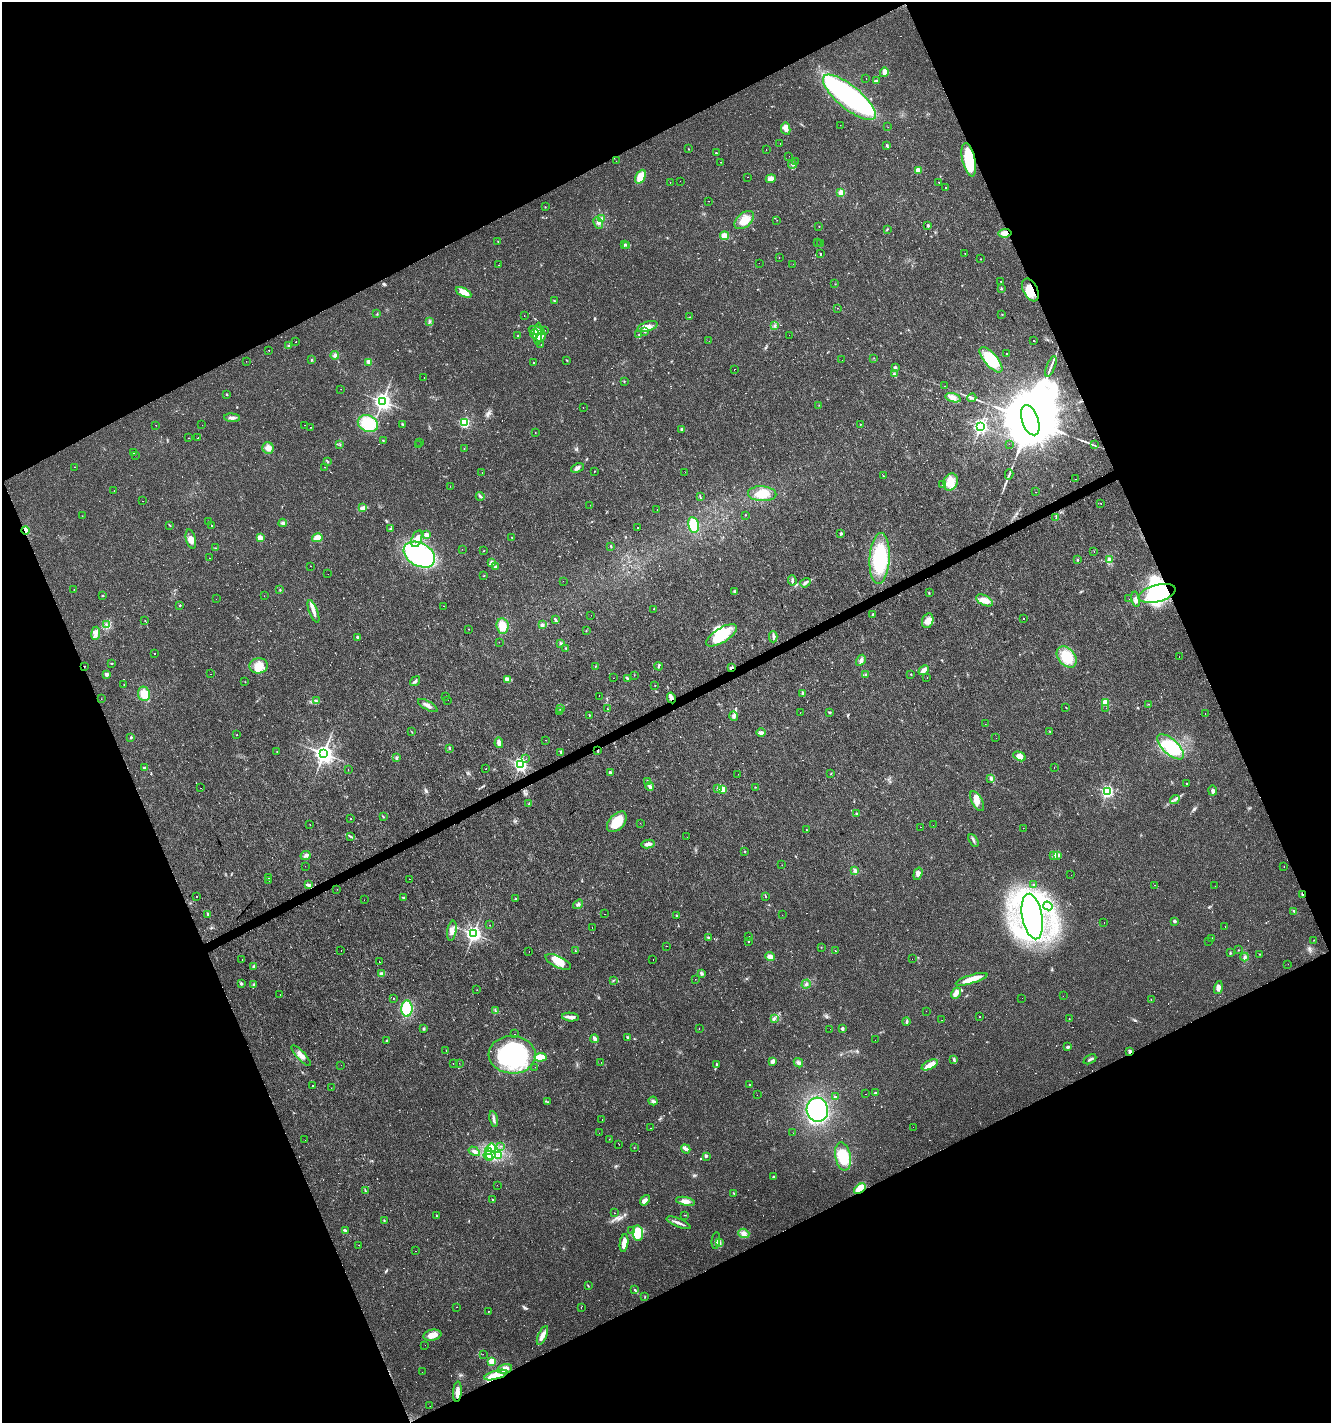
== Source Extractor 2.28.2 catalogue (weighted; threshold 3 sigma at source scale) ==
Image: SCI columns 147-5461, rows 1-5682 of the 5550 x 5682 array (HDU 1 of 3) = the unmasked area's bounding box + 8 px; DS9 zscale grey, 4 x 4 block average (1 PNG px = mean of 4 x 4 image px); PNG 1333 x 1425 px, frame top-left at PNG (2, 2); each listed source drawn as its Kron ellipse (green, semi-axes under 4 px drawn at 4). Shown black and unused: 45% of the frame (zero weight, under 3 of 4 exposures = <1% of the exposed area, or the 3 px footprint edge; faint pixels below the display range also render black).
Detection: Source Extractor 2.28.2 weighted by HDU 2 'WHT'. Background 0.0143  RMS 0.0028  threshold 0.0127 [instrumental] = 3 sigma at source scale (4.5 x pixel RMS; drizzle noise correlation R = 1.50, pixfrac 1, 0.0396/0.0396 arcsec/px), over >= 5 px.
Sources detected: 778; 1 too faint to see at this stretch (4 x 4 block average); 9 inside a brighter object's white glare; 202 cosmic-ray / hot-pixel residue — neither listed nor drawn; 7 coinciding with a brighter row at this scale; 32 inside a brighter listed object's ellipse — not listed separately; of the other 527, all 500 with FLUX_AUTO >= 0.307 (the completeness limit of this list) listed and drawn (27 fainter detections not listed), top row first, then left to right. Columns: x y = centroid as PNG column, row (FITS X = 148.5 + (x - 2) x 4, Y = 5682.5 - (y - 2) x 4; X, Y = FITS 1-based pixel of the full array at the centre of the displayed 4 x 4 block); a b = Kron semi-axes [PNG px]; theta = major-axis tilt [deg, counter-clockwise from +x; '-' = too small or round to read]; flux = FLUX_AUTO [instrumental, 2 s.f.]
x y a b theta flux
884 72 5 3 - 11
866 78 2 2 - 6.4
876 81 2 2 - 3.3
849 97 33 11 -40 370
840 125 2 2 - 1.2
888 127 2 2 - 0.54
786 129 6 4 -81 9.9
780 143 2 2 - 0.47
887 146 2 2 - 0.97
689 149 2 2 - 0.76
766 150 2 2 - 3.7
716 153 2 2 - 1.7
789 156 2 2 - 1.5
969 160 17 6 -77 84
616 161 2 2 - 0.33
721 162 2 2 - 22
795 162 2 2 - 0.87
792 164 4 2 - 1.8
918 170 3 3 - 9.9
641 177 7 4 64 27
747 177 2 2 - 2.2
771 179 5 4 - 9.3
680 181 2 2 - 0.65
938 182 2 2 - 1
670 183 2 2 - 1.9
945 188 2 2 - 1.4
841 193 2 2 - 57
708 201 2 2 - 1
545 207 2 2 - 1
601 219 4 3 - 4.2
744 220 11 7 41 19
777 220 2 2 - 0.32
598 223 6 4 -62 5.9
928 226 3 2 - 2.4
819 227 2 2 - 0.59
887 229 2 2 - 0.68
1005 233 7 3 6 10
725 236 4 4 - 9.5
498 241 2 2 - 0.79
817 243 2 2 - 1
820 244 2 2 - 0.64
624 245 3 2 - 1.7
627 245 3 2 - 1.1
965 253 2 2 - 0.95
821 254 2 2 - 44
779 258 2 2 - 0.48
981 259 2 2 - 1
759 263 2 2 - 0.7
793 264 2 2 - 0.53
498 265 2 2 - 2.1
1000 281 2 2 - 1.9
835 284 2 2 - 0.6
1001 289 2 2 - 1.1
1030 290 12 7 -64 34
463 292 8 4 -27 18
555 301 2 2 - 0.94
838 308 2 2 - 0.47
377 314 2 2 - 1
1002 314 2 2 - 1.2
524 315 2 2 - 0.31
690 317 2 2 - 1
430 321 2 2 - 1.1
647 326 10 5 18 13
774 326 3 2 - 1.4
537 330 8 3 -12 14
545 330 2 2 - 0.52
645 332 2 2 - 1.2
534 334 5 3 - 5.4
538 334 11 3 87 10
518 335 2 2 - 0.53
639 335 2 2 - 0.98
789 335 2 2 - 0.31
541 337 5 3 - 4.8
709 341 2 2 - 0.39
1034 341 2 2 - 53
296 342 2 2 - 3.4
541 345 2 2 - 1.2
288 346 3 2 - 1.6
269 350 2 2 - 2.1
1006 354 2 2 - 1.3
335 355 4 2 - 2.5
874 358 2 2 - 0.48
312 360 2 2 - 1.3
567 360 2 2 - 1.3
842 360 2 2 - 0.4
991 360 15 6 -49 58
246 361 2 2 - 0.36
368 363 4 2 - 2
534 363 2 2 - 82
1051 366 11 2 68 4.9
895 367 3 2 - 3.5
734 369 2 2 - 0.75
894 374 3 3 - 2
424 378 2 2 - 0.48
624 381 2 2 - 0.84
944 386 2 2 - 0.34
341 389 2 2 - 2.4
226 395 3 2 - 0.9
953 398 8 4 -15 8.7
972 398 4 3 - 3.6
382 401 3 3 - 820
819 405 2 2 - 0.45
583 408 2 2 - 1.6
232 418 8 3 -5 5.2
1030 420 16 8 -71 35000
368 423 10 8 -25 59
464 423 2 2 - 200
402 424 2 2 - 0.93
860 424 2 2 - 0.55
156 425 2 2 - 1.7
202 425 2 2 - 1.5
305 425 2 2 - 0.4
980 426 2 2 - 500
311 427 2 2 - 0.69
682 429 3 3 - 2.4
535 433 2 2 - 0.42
189 438 2 2 - 0.39
198 438 2 2 - 6.3
383 441 2 2 - 1.4
420 443 2 2 - 2.9
340 444 2 2 - 0.88
1009 444 2 2 - 0.75
419 445 2 2 - 2.2
1094 445 2 2 - 0.47
268 448 6 5 - 9.2
464 448 2 2 - 0.48
133 453 2 2 - 0.39
135 455 2 2 - 0.32
328 462 2 2 - 1.3
75 467 2 2 - 1.5
325 467 2 2 - 1
577 468 7 3 24 4.8
594 471 2 2 - 0.74
685 472 2 2 - 0.82
482 473 2 2 - 0.33
1009 474 5 2 - 2.2
883 476 2 2 - 1.7
1076 479 2 2 - 3.3
951 482 9 7 70 18
943 484 2 2 - 1
450 486 2 2 - 1.1
114 491 2 2 - 0.35
1035 492 2 2 - 0.89
762 494 14 7 -3 27
480 496 4 2 - 2.6
700 497 3 2 - 1.1
143 501 2 2 - 0.56
1101 503 2 2 - 0.48
590 505 2 2 - 1.7
363 508 3 2 - 1.9
657 510 2 2 - 2.1
745 515 2 2 - 0.52
82 516 2 2 - 0.85
1056 517 2 2 - 0.72
208 521 2 2 - 1.9
283 523 4 3 - 3.7
170 525 2 2 - 0.86
694 525 8 5 -78 52
212 526 2 2 - 1.3
638 527 2 2 - 1.2
391 528 4 2 - 1.6
26 530 4 2 - 25
841 534 2 2 - 8.4
426 535 2 2 - 28
511 537 2 2 - 0.53
260 538 2 2 - 40
317 538 5 3 - 20
191 539 10 5 -75 10
417 539 9 5 71 13
611 547 2 2 - 1.7
215 548 2 2 - 0.88
462 549 2 2 - 0.32
483 551 2 2 - 0.76
1094 551 2 2 - 0.33
419 555 17 11 -30 220
209 558 2 2 - 1.4
880 558 25 10 87 110
1077 560 2 2 - 1.8
1109 560 4 3 - 3.6
491 562 4 2 - 2.7
311 566 2 2 - 1.7
495 567 4 2 - 2.3
328 574 2 2 - 1.3
484 576 2 2 - 0.69
792 580 5 2 - 3.1
563 581 2 2 - 0.77
805 583 5 3 - 3.7
74 589 2 2 - 0.35
280 590 2 2 - 1
735 591 3 3 - 2
929 593 2 2 - 1
1157 593 19 8 15 87
102 595 2 2 - 1.1
264 596 2 2 - 0.39
216 599 2 2 - 1.8
1129 599 2 2 - 0.45
1136 599 7 2 -78 5.9
984 600 9 5 -27 17
180 605 2 2 - 0.93
444 606 2 2 - 1.5
654 609 2 2 - 5.2
313 611 12 3 -68 11
873 614 3 2 - 2
591 615 2 2 - 2.2
1024 618 2 2 - 7.6
556 620 3 2 - 2.3
145 621 2 2 - 2.2
928 621 7 5 69 10
106 624 2 2 - 0.78
542 625 3 2 - 4.7
502 626 8 6 -83 22
469 629 2 2 - 11
586 631 2 2 - 0.59
96 633 6 4 83 7.5
721 635 17 7 32 61
357 637 3 2 - 2.3
773 637 6 2 90 3.4
499 642 2 2 - 0.32
561 644 4 3 - 2.9
566 648 2 2 - 0.95
155 654 2 2 - 5.3
1067 657 12 8 -50 53
1179 657 2 2 - 0.72
861 660 6 2 58 3.7
111 663 2 2 - 0.66
84 666 2 2 - 2.7
259 666 9 7 7 19
595 666 2 2 - 0.71
659 666 4 2 - 2.6
732 668 4 2 - 6.6
924 670 6 3 44 12
107 674 4 3 - 4.6
211 674 2 2 - 0.37
865 674 2 2 - 0.83
911 674 2 2 - 0.85
634 675 2 2 - 0.49
927 677 2 2 - 2
613 678 2 2 - 0.59
627 678 3 2 - 1.9
508 679 4 3 - 11
415 681 5 2 - 3
245 682 2 2 - 0.49
124 684 2 2 - 0.35
655 685 2 2 - 0.39
144 694 7 6 - 19
803 694 3 3 - 3.8
446 696 2 2 - 1.8
599 696 2 2 - 5
671 698 5 3 - 8.3
101 699 2 2 - 0.4
316 700 2 2 - 0.82
448 700 2 2 - 1.1
1105 702 2 2 - 69
1149 704 2 2 - 0.47
428 705 11 3 -30 6.8
1066 707 3 2 - 0.72
1106 708 2 2 - 0.34
560 709 2 2 - 0.93
607 709 2 2 - 9.2
560 712 2 2 - 0.68
830 712 3 2 - 1.4
800 713 2 2 - 0.54
1205 714 2 2 - 3.6
589 715 2 2 - 1.1
733 716 5 4 - 4.5
985 724 2 2 - 0.81
411 731 2 2 - 0.55
1049 731 2 2 - 0.66
761 733 4 3 - 5.5
237 735 2 2 - 0.81
131 737 3 2 - 1.6
996 738 2 2 - 0.91
546 740 2 2 - 0.78
499 743 5 3 - 7.2
1171 747 17 7 -43 84
449 748 2 2 - 1.2
597 751 2 2 - 1.1
277 752 2 2 - 0.72
561 752 3 2 - 2.2
324 753 3 3 - 1100
1020 756 6 4 -27 11
396 758 3 2 - 2.8
526 759 2 2 - 0.71
520 764 2 2 - 450
145 768 3 2 - 2.9
1054 768 2 2 - 1.4
348 769 2 2 - 1.1
486 769 2 2 - 3.3
610 772 3 3 - 2.5
738 774 2 2 - 1.9
831 774 2 2 - 0.52
991 779 3 2 - 1.3
647 781 4 2 - 2
1186 784 2 2 - 0.88
650 786 4 3 - 4
755 787 2 2 - 0.81
200 788 2 2 - 0.37
718 789 3 2 - 1.8
723 790 2 2 - 37
1213 791 5 3 - 5.8
1107 792 2 2 - 300
1175 800 5 2 - 3.4
977 801 11 5 -62 11
529 804 2 2 - 0.69
857 813 2 2 - 1.1
383 817 2 2 - 1.2
351 819 2 2 - 0.56
617 822 12 7 46 38
640 823 2 2 - 0.35
310 825 2 2 - 0.96
933 825 2 2 - 0.39
920 827 2 2 - 0.69
1023 828 2 2 - 1.5
806 830 2 2 - 1.8
351 837 3 2 - 1.3
687 837 2 2 - 0.34
973 841 7 2 -58 3.1
648 844 6 3 10 8.5
744 851 2 2 - 0.56
1054 855 4 2 - 2.8
1057 855 3 2 - 1.3
306 856 5 3 - 3.7
782 865 2 2 - 0.32
305 866 2 2 - 0.35
1284 866 2 2 - 1.7
855 870 2 2 - 1.3
918 874 6 4 73 6.1
1071 875 2 2 - 4
269 878 2 2 - 79
410 879 2 2 - 1.2
269 881 2 2 - 1.8
1034 884 2 2 - 0.48
308 885 3 3 - 2.3
1154 885 2 2 - 1.7
1215 886 2 2 - 0.82
337 889 2 2 - 0.78
1302 894 4 2 - 1.5
196 896 2 2 - 0.99
765 896 3 2 - 1.1
403 897 2 2 - 4.7
515 899 4 2 - 1.2
364 900 2 2 - 0.39
578 904 5 3 - 3.7
1048 906 5 3 - 5.1
1294 911 3 2 - 2.6
208 914 4 2 - 3
605 914 2 2 - 13
782 915 2 2 - 11
677 916 2 2 - 7.7
1032 916 23 10 -79 380
1175 921 2 2 - 11
1104 923 2 2 - 0.99
490 925 2 2 - 0.82
592 927 2 2 - 1.1
1225 927 2 2 - 0.48
452 931 10 4 81 9.5
473 934 3 3 - 660
749 936 2 2 - 2.1
708 937 3 2 - 2.1
1212 938 3 2 - 0.64
1314 940 2 2 - 0.49
748 941 2 2 - 190
1209 941 2 2 - 0.75
666 946 2 2 - 1.3
821 947 2 2 - 0.64
341 950 2 2 - 0.74
1238 950 2 2 - 0.65
529 951 2 2 - 0.42
575 951 2 2 - 0.76
835 951 2 2 - 0.74
1230 953 3 2 - 1.3
1260 954 2 2 - 0.56
770 957 5 4 - 8.4
1245 957 4 3 - 3.6
242 959 2 2 - 2
912 959 2 2 - 0.47
653 960 2 2 - 1.1
379 962 2 2 - 2.9
558 962 14 5 -26 25
1288 964 2 2 - 2
254 966 2 2 - 1.1
701 973 3 3 - 2.7
381 974 4 3 - 4.3
695 979 2 2 - 0.52
972 979 16 4 17 24
613 980 2 2 - 0.81
241 983 2 2 - 5.6
254 984 2 2 - 1.1
806 984 4 3 - 3.5
1218 988 7 3 75 6.9
477 990 2 2 - 0.73
956 993 6 3 62 12
280 994 2 2 - 0.95
1063 996 2 2 - 0.59
393 998 2 2 - 0.58
1022 998 2 2 - 0.41
1151 1000 2 2 - 0.78
407 1009 8 5 87 60
495 1011 4 2 - 1.4
926 1011 2 2 - 1.7
980 1016 2 2 - 5.8
570 1017 8 3 -6 8.3
774 1018 3 2 - 2.9
1069 1019 2 2 - 0.6
942 1020 2 2 - 0.51
906 1021 4 2 - 2.8
424 1029 2 2 - 1.1
699 1029 2 2 - 1.7
830 1029 2 2 - 0.37
842 1029 2 2 - 13
514 1034 2 2 - 1.8
627 1037 2 2 - 1.7
595 1039 4 3 - 4.1
875 1040 2 2 - 0.31
386 1041 2 2 - 2.2
1068 1047 4 3 - 2.4
446 1050 2 2 - 0.51
1130 1051 4 3 - 3.1
512 1055 23 18 -3 260
301 1056 13 4 -47 9.9
541 1057 6 3 5 43
954 1059 4 2 - 2
1090 1059 7 2 28 3.5
773 1061 3 3 - 6.6
601 1062 2 2 - 0.33
459 1063 2 2 - 1.8
798 1063 5 3 - 4
453 1064 2 2 - 7.8
341 1065 2 2 - 0.57
716 1065 3 2 - 2.1
930 1065 9 4 27 19
535 1067 2 2 - 0.53
749 1085 2 2 - 1
312 1086 2 2 - 13
331 1088 2 2 - 0.34
875 1092 3 2 - 1.5
865 1094 2 2 - 2.3
757 1095 2 2 - 0.33
836 1097 4 2 - 3
653 1101 4 3 - 3.7
547 1102 3 2 - 1.2
817 1110 12 10 -77 200
494 1119 8 2 -79 4.7
602 1119 2 2 - 0.43
913 1127 2 2 - 1.8
650 1128 2 2 - 2.2
599 1133 2 2 - 0.39
793 1133 2 2 - 1.3
609 1139 2 2 - 0.39
305 1140 2 2 - 1.5
619 1144 2 2 - 1.5
501 1146 2 2 - 1
634 1147 2 2 - 0.77
492 1148 4 3 - 5.1
686 1149 5 3 - 6.1
474 1151 6 3 -32 6
488 1151 3 2 - 2.8
490 1155 6 2 -5 6.2
499 1156 2 2 - 0.92
706 1156 3 2 - 3.2
843 1156 14 7 -79 53
490 1158 3 2 - 2.7
773 1177 2 2 - 2
497 1185 2 2 - 0.42
860 1189 7 4 40 34
365 1190 3 2 - 1.5
734 1193 2 2 - 1.3
493 1200 3 2 - 2.3
645 1200 6 3 49 8.1
686 1201 10 4 -12 9.9
614 1213 2 2 - 1.4
685 1215 2 2 - 0.58
436 1216 2 2 - 0.82
384 1220 3 2 - 0.57
679 1223 13 2 -22 6.1
345 1230 4 2 - 2.2
631 1231 2 2 - 0.68
638 1233 8 5 -83 17
744 1233 6 4 -19 7.2
716 1241 8 2 83 3.6
720 1242 3 2 - 1.6
624 1243 9 4 82 14
359 1245 2 2 - 9.7
416 1251 2 2 - 0.34
588 1286 4 2 - 0.98
635 1290 3 2 - 1.8
645 1297 2 2 - 0.63
457 1307 2 2 - 25
581 1308 2 2 - 0.44
488 1311 2 2 - 1.2
432 1335 9 5 11 18
542 1335 10 4 66 12
425 1345 2 2 - 0.81
483 1354 2 2 - 1.5
492 1361 2 2 - 74
505 1369 7 4 13 12
422 1372 2 2 - 0.98
496 1375 12 4 16 20
457 1392 10 3 86 11
430 1406 2 2 - 0.4
Overlapping masked pixels (flux is a lower limit): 13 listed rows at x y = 969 160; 1005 233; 1030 290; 26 530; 1157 593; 84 666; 732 668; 671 698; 597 751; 1302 894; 1130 1051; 860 1189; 496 1375
Diffuse or blended objects may show on this block-average render without a row.